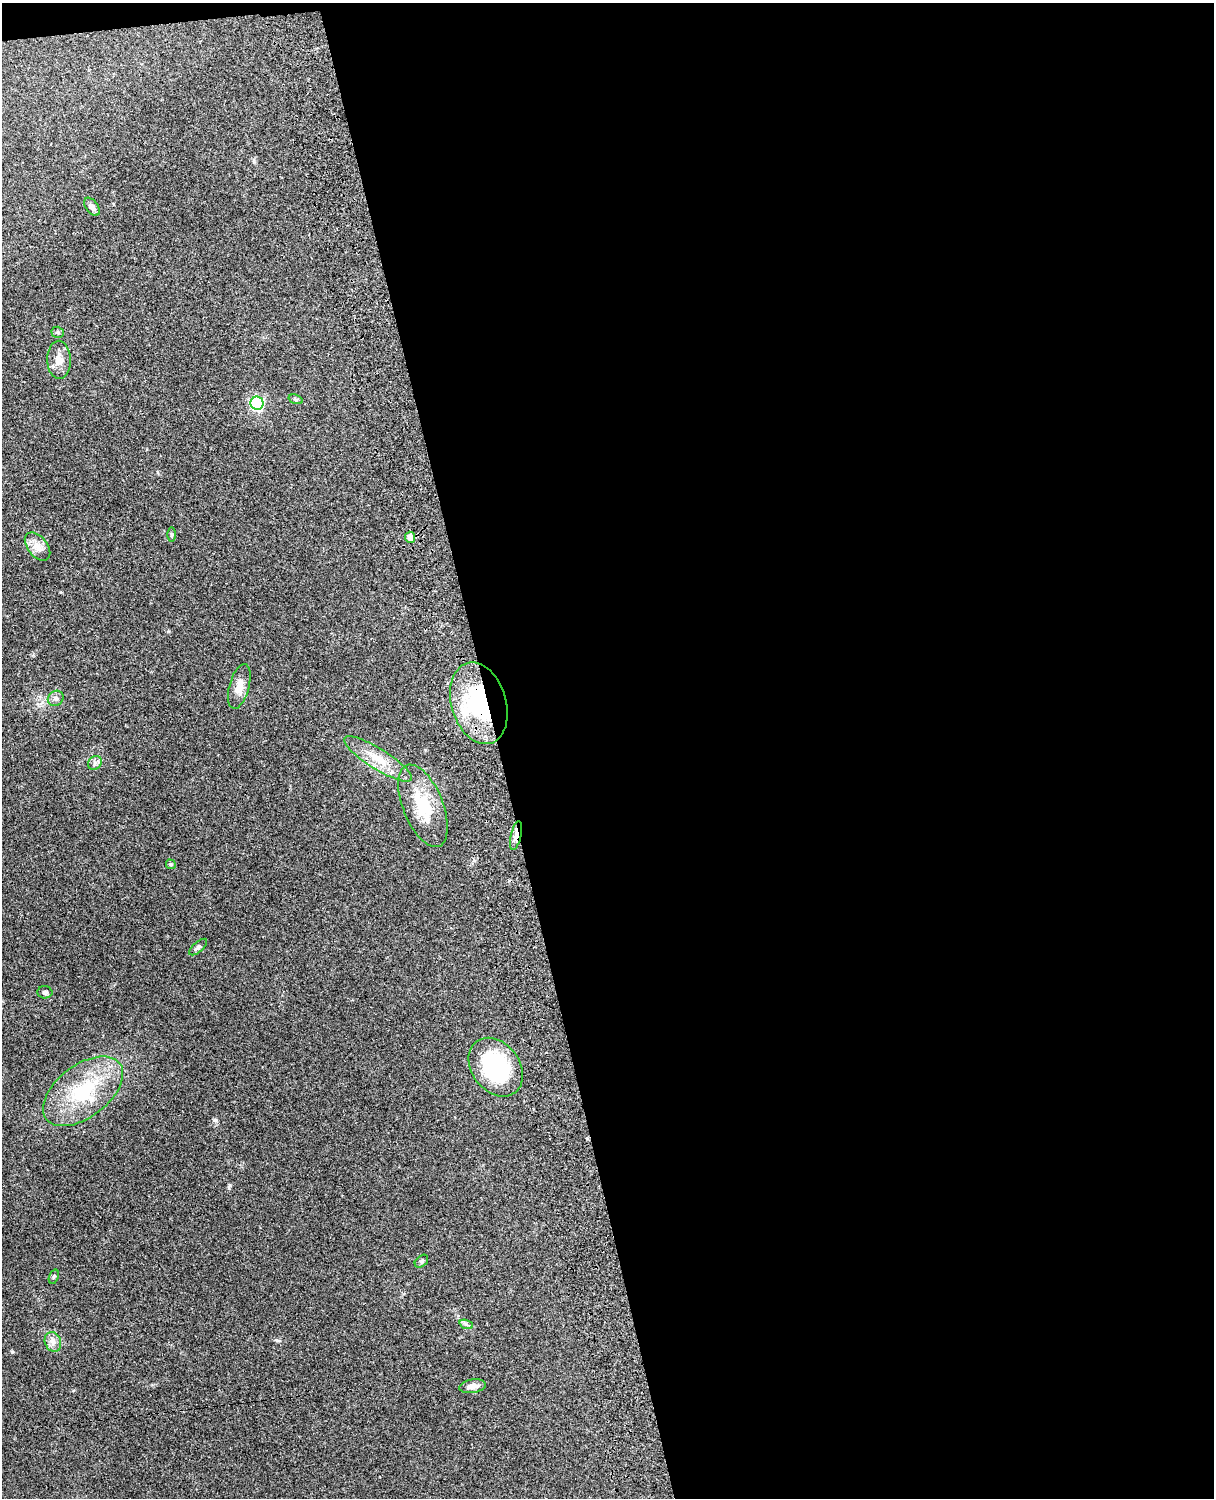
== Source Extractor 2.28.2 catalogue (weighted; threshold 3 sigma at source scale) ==
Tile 4 of 4 x 3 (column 4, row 1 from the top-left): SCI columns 3756-4967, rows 3156-4651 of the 5088 x 4928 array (HDU 1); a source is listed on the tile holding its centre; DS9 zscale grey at full resolution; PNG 1216 x 1500 px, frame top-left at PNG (2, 3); each listed source drawn as its Kron ellipse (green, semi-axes under 4 px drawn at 4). Shown black and unused: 59% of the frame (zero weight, under 3 of 4 exposures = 6% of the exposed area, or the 3 px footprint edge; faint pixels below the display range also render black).
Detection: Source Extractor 2.28.2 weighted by HDU 2 'WHT'; one run over the whole footprint, this tile lists its part. Background 0.215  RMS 0.0084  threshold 0.0378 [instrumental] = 3 sigma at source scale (4.5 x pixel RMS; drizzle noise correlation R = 1.50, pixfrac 1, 0.05/0.05 arcsec/px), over >= 5 px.
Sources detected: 26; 1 inside a brighter listed object's ellipse — not listed separately; the other 25 listed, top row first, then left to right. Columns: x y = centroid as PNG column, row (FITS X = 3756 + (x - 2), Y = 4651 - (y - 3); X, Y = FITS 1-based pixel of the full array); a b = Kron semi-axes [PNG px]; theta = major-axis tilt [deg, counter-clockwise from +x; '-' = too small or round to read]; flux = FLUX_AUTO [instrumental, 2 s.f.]
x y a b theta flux
92 207 10 6 -54 4.1
58 332 6 5 - 1.5
59 360 19 12 -88 9.2
296 399 7 4 -19 1.3
257 403 7 6 - 130
172 534 7 3 -90 1.1
410 537 5 5 - 5.6
37 546 16 9 -51 7.5
239 686 23 10 75 8.9
56 698 8 7 - 2.5
479 703 42 27 -73 94
378 759 39 10 -32 18
95 763 7 6 - 2.3
423 806 43 20 -68 34
516 836 15 5 77 7.7
171 864 5 4 - 1
198 947 11 5 41 2
45 992 7 6 - 2.3
496 1067 32 24 -53 86
83 1091 46 26 37 57
421 1261 7 5 42 1.5
54 1277 7 4 70 1.2
466 1324 7 4 -19 1.7
53 1342 10 8 -71 4.2
472 1386 13 6 9 5.4
Overlapping masked pixels (flux is a lower limit): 2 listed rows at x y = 479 703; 516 836
Unlisted compact peaks at least as high as the median listed source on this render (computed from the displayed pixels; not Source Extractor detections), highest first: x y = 12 1352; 215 1120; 230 1185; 277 1340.